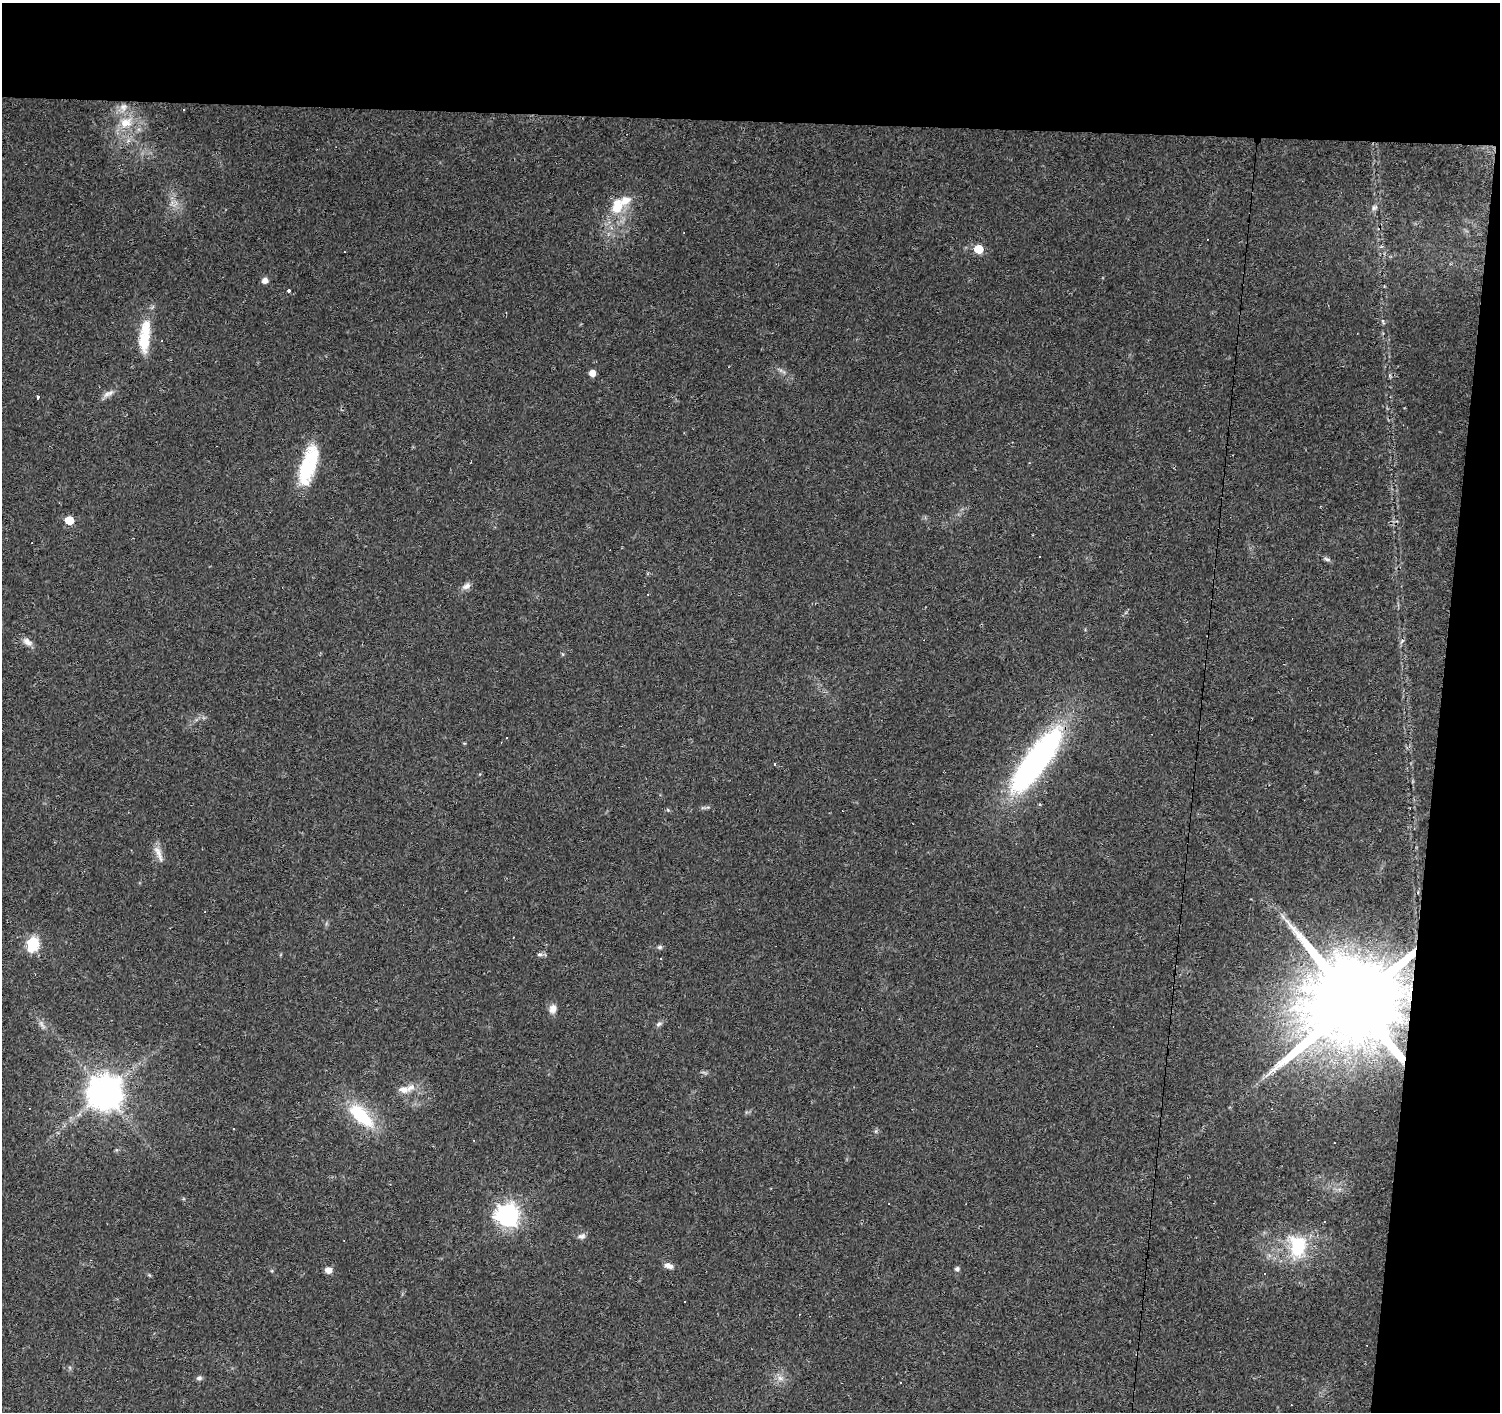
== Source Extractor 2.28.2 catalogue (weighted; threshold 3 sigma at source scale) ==
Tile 3 of 3 x 3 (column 3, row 1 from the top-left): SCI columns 3000-4497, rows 3100-4509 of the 4497 x 4734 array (HDU 1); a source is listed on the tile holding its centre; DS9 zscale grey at full resolution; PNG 1502 x 1414 px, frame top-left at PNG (2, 3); no overlay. Shown black and unused: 12% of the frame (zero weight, under 2 of 3 exposures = <1% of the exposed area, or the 3 px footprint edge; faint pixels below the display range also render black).
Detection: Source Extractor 2.28.2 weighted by HDU 2 'WHT'; one run over the whole footprint, this tile lists its part. Background 0.0299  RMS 0.0048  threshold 0.0214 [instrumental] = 3 sigma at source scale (4.5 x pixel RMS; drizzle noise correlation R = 1.50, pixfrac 1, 0.0396/0.0396 arcsec/px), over >= 5 px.
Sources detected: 78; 1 too faint to see at this stretch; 1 inside a brighter object's white glare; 21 cosmic-ray / hot-pixel residue — not listed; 3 inside a brighter listed object's ellipse — not listed separately; the other 52 listed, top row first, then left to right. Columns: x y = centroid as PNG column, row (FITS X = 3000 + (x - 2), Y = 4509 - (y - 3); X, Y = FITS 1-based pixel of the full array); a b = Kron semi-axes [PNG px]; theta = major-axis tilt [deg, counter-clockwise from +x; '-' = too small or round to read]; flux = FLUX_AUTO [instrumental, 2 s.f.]
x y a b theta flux
123 107 13 11 66 5.2
184 110 3 2 - 0.44
126 122 19 15 17 11
617 207 24 17 79 14
1374 207 9 7 29 1.7
978 249 5 5 - 17
265 281 7 7 - 2.2
289 290 4 3 - 0.89
144 342 28 13 -84 13
592 373 5 5 - 4.6
107 394 13 8 48 2.5
37 397 3 3 - 6.7
306 470 40 19 79 26
69 520 6 5 - 12
1327 559 11 5 -25 1.3
466 586 13 8 32 2.4
1402 641 6 5 - 1
27 642 14 8 -32 2.9
562 654 6 4 -71 0.53
507 737 3 3 - 0.54
1036 760 67 17 53 170
775 764 3 3 - 0.79
703 808 7 4 -17 0.78
668 810 5 4 - 0.61
158 853 25 7 -67 3.9
1283 917 8 5 -59 1.4
33 943 7 6 - 57
660 947 7 5 14 0.97
540 954 8 6 1 1.3
661 959 3 3 - 0.84
1354 1002 27 21 77 14000
553 1009 11 8 86 3.4
42 1024 16 6 -56 2.3
659 1024 9 6 24 1.3
410 1087 15 9 30 4
104 1093 10 10 - 1100
29 1108 3 2 - 0.4
1272 1109 3 2 - 0.3
361 1115 38 16 -44 27
876 1131 7 4 72 0.71
889 1204 3 2 - 0.36
507 1215 8 8 - 300
582 1236 11 7 3 1.9
344 1241 3 2 - 0.3
1298 1246 32 22 -84 27
669 1266 12 7 -22 2.7
957 1269 5 5 - 1.5
328 1270 7 6 - 3.3
1264 1273 3 3 - 4.1
199 1378 8 6 9 1.3
780 1378 10 6 -28 2.3
900 1383 3 2 - 0.56
Overlapping masked pixels (flux is a lower limit): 1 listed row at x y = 1354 1002